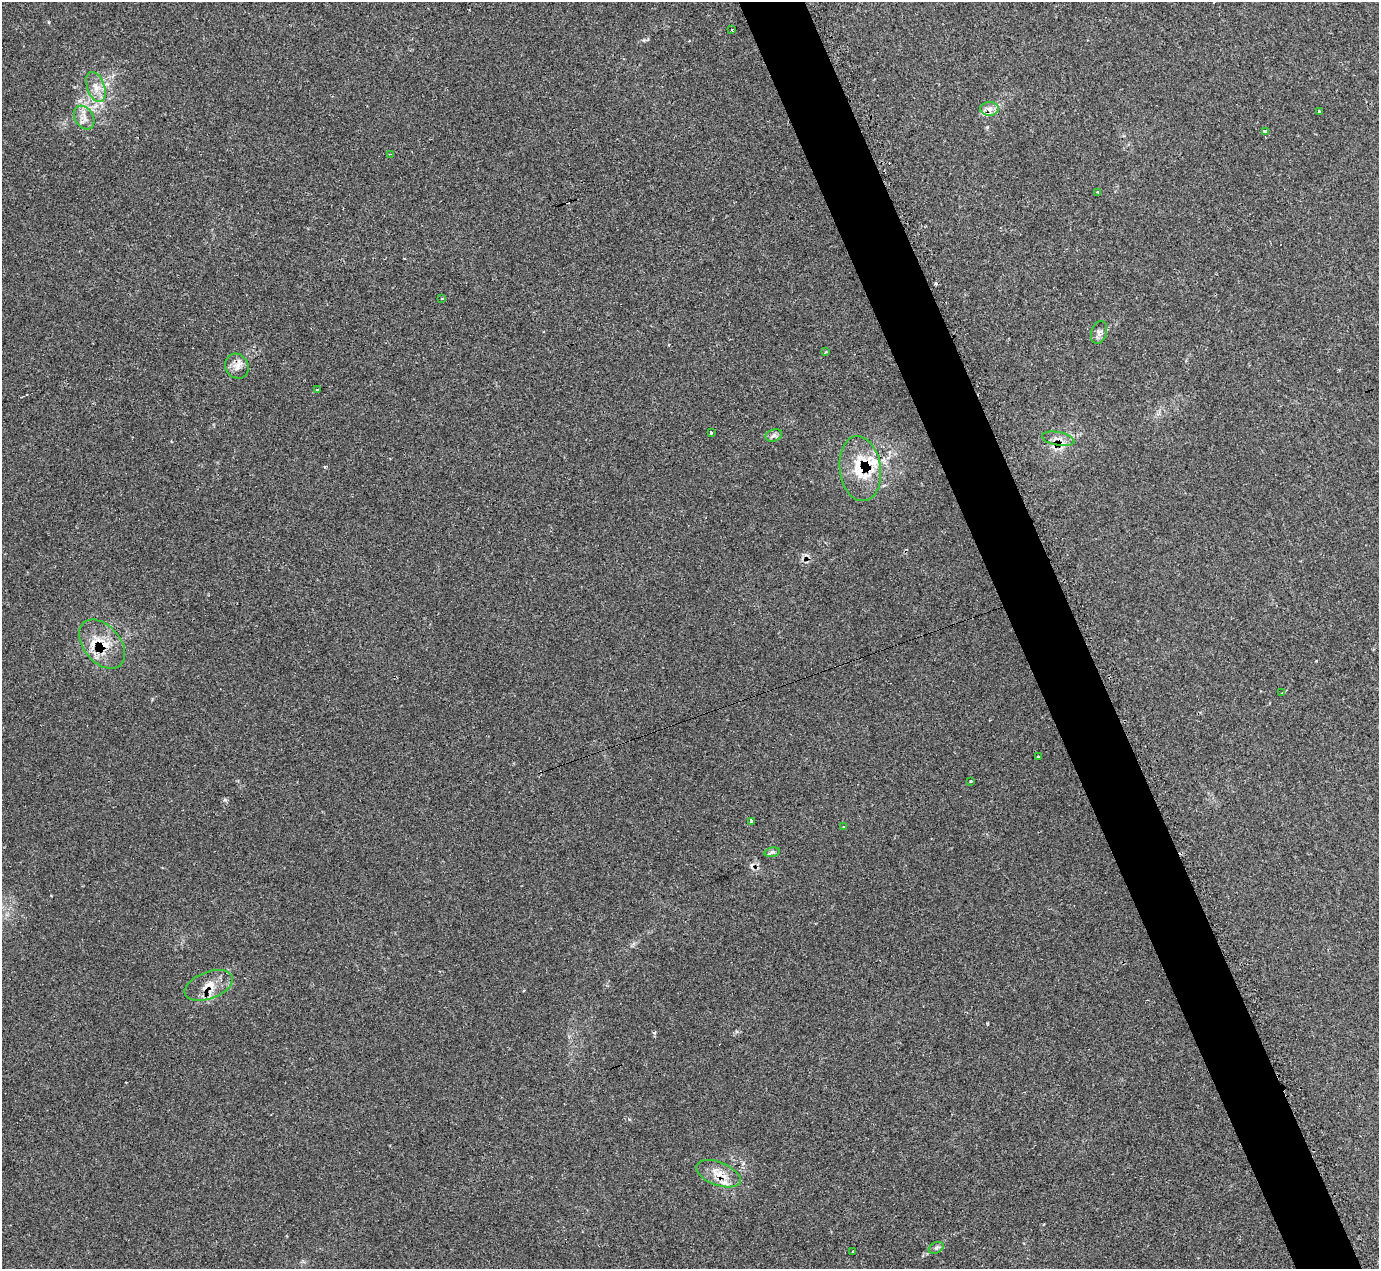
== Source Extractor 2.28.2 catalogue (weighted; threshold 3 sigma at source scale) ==
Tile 6 of 4 x 4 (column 2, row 2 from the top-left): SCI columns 1379-2755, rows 2809-4075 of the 5525 x 5503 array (HDU 1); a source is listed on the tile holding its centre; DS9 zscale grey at full resolution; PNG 1381 x 1271 px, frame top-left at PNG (2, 2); each listed source drawn as its Kron ellipse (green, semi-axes under 4 px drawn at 4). Shown black and unused: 5% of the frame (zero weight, under 2 of 3 exposures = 1% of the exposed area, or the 3 px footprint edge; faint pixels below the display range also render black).
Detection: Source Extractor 2.28.2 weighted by HDU 2 'WHT'; one run over the whole footprint, this tile lists its part. Background 0.134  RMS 0.007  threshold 0.0314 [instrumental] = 3 sigma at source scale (4.5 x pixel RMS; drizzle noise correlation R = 1.50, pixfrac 1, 0.05/0.05 arcsec/px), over >= 5 px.
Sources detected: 37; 6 cosmic-ray / hot-pixel residue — neither listed nor drawn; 3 inside a brighter listed object's ellipse — not listed separately; the other 28 listed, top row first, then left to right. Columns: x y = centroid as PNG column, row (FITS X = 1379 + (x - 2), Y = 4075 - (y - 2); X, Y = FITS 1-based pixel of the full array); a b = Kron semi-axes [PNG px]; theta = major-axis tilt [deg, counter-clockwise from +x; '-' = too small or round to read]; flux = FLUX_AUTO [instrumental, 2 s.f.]
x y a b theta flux
732 30 4 3 - 2.2
96 87 15 8 -70 6.5
989 109 9 7 0 3.6
1319 111 3 2 - 0.86
84 117 13 9 -59 5
1265 131 4 3 - 6.5
390 154 3 3 - 0.51
1098 192 3 3 - 1.3
442 298 3 2 - 0.63
1099 332 12 7 72 2.9
826 352 4 3 - 0.68
237 366 13 11 -57 5.4
318 390 4 3 - 4.8
711 433 3 3 - 3.2
774 435 8 6 18 2.1
1058 439 16 6 -11 4.4
860 469 32 20 -82 30
102 644 28 18 -49 21
1282 693 3 2 - 0.58
1038 757 3 3 - 1.9
970 781 3 3 - 3.7
751 821 3 3 - 3.1
843 827 3 2 - 0.61
772 852 8 4 11 2.4
209 985 25 13 20 12
718 1174 23 11 -21 10
936 1248 8 5 29 1.5
853 1252 3 2 - 1
Overlapping masked pixels (flux is a lower limit): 6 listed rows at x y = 237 366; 1058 439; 860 469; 102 644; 209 985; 718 1174
Unlisted compact peaks at least as high as the median listed source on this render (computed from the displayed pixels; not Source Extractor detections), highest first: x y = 49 22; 654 1033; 987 127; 225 799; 629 1119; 325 467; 987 1023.